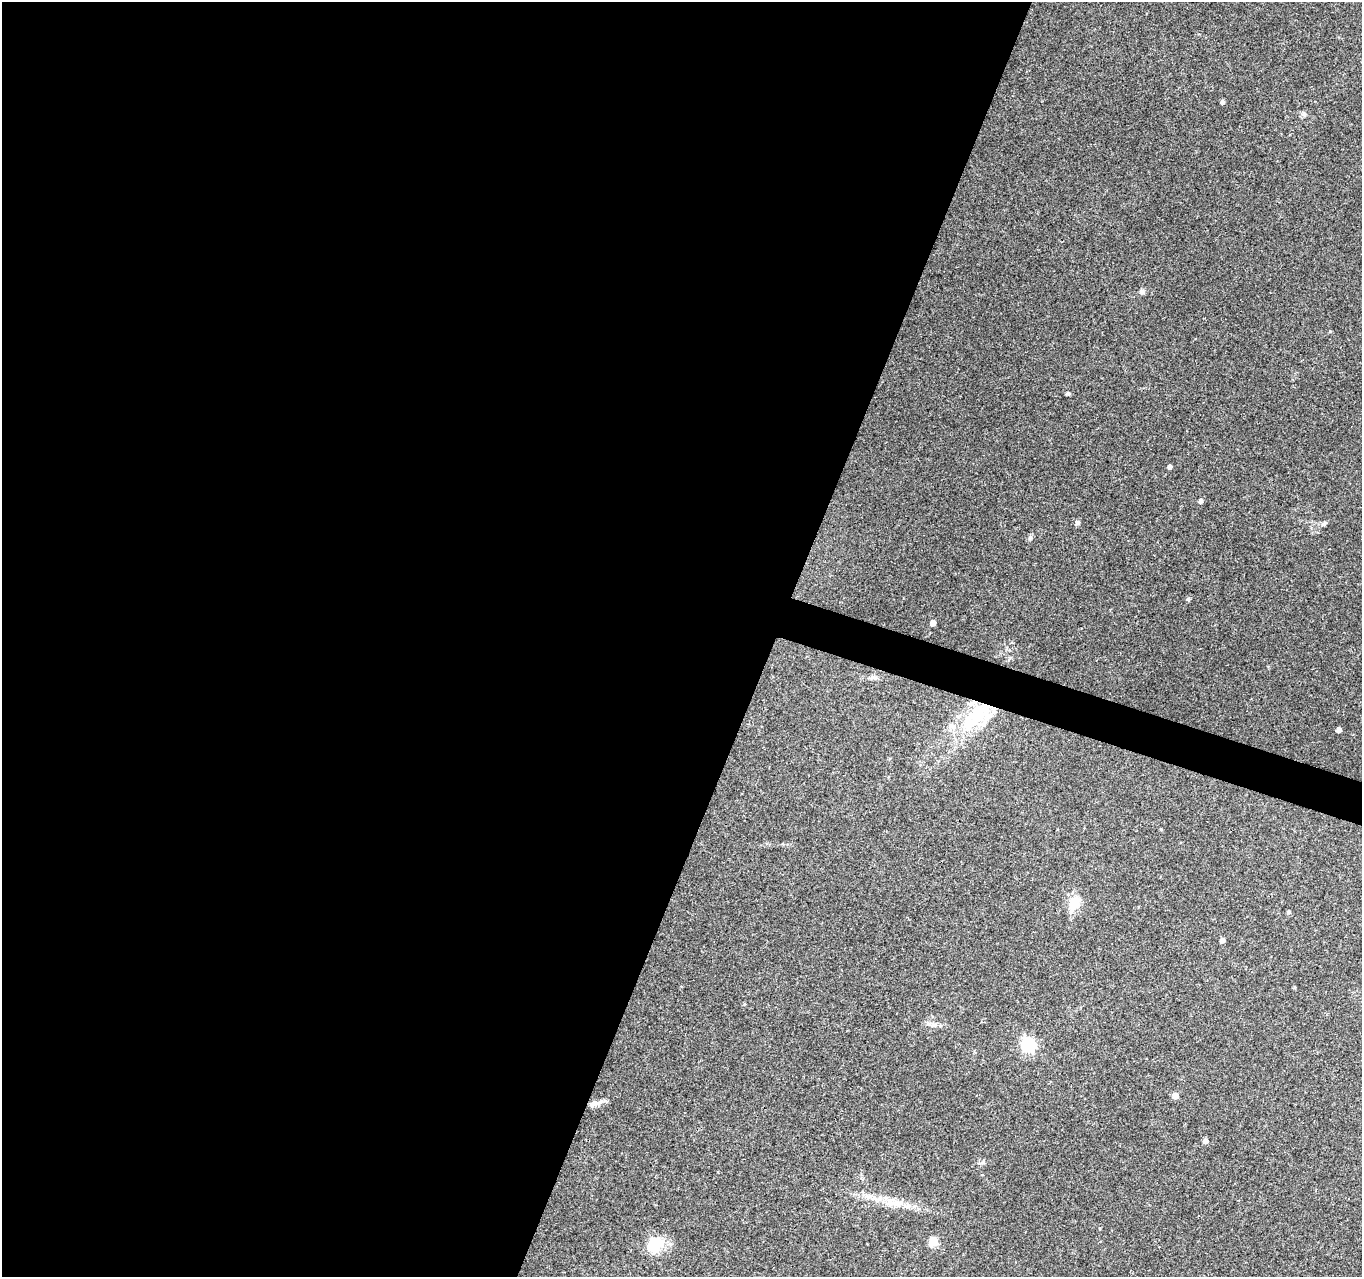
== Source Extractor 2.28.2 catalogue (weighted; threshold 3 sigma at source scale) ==
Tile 5 of 4 x 4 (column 1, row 2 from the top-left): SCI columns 1-1360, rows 2768-4042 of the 5450 x 5597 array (HDU 1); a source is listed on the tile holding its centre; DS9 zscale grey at full resolution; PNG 1364 x 1279 px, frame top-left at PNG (2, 2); no overlay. Shown black and unused: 58% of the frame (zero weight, under 3 of 4 exposures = <1% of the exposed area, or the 3 px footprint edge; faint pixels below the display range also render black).
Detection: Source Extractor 2.28.2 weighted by HDU 2 'WHT'; one run over the whole footprint, this tile lists its part. Background 0.069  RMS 0.0045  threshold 0.0204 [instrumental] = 3 sigma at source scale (4.5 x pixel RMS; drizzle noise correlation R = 1.50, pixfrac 1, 0.0396/0.0396 arcsec/px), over >= 5 px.
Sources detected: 26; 1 inside a brighter listed object's ellipse — not listed separately; the other 25 listed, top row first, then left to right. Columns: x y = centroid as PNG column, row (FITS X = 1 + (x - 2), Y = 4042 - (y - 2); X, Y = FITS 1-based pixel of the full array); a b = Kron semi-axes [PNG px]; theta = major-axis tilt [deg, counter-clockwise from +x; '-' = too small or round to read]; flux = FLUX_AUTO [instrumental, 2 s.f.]
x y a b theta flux
1222 102 5 4 - 1
1304 114 8 4 -59 0.82
1142 291 7 6 - 1
1330 331 5 3 - 0.39
1068 393 4 4 - 1.1
1170 467 4 4 - 1.5
1201 501 5 4 - 1.4
1078 523 7 6 - 1
1325 523 6 5 - 0.8
1188 599 6 5 - 0.67
933 623 5 4 - 4.1
873 678 12 4 4 1.4
976 716 53 21 45 33
1339 730 4 4 - 2.6
1074 903 19 13 68 7.8
1289 911 4 4 - 0.72
1222 940 4 4 - 2.6
933 1025 11 5 11 1.6
1028 1044 6 6 - 78
1175 1096 5 4 - 4.9
594 1104 15 7 23 3
1205 1141 4 4 - 2.5
894 1203 30 10 -7 8.8
933 1242 5 5 - 20
654 1245 17 13 38 14
Overlapping masked pixels (flux is a lower limit): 1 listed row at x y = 976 716
Unlisted compact peaks at least as high as the median listed source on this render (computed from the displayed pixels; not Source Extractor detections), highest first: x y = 1030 538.